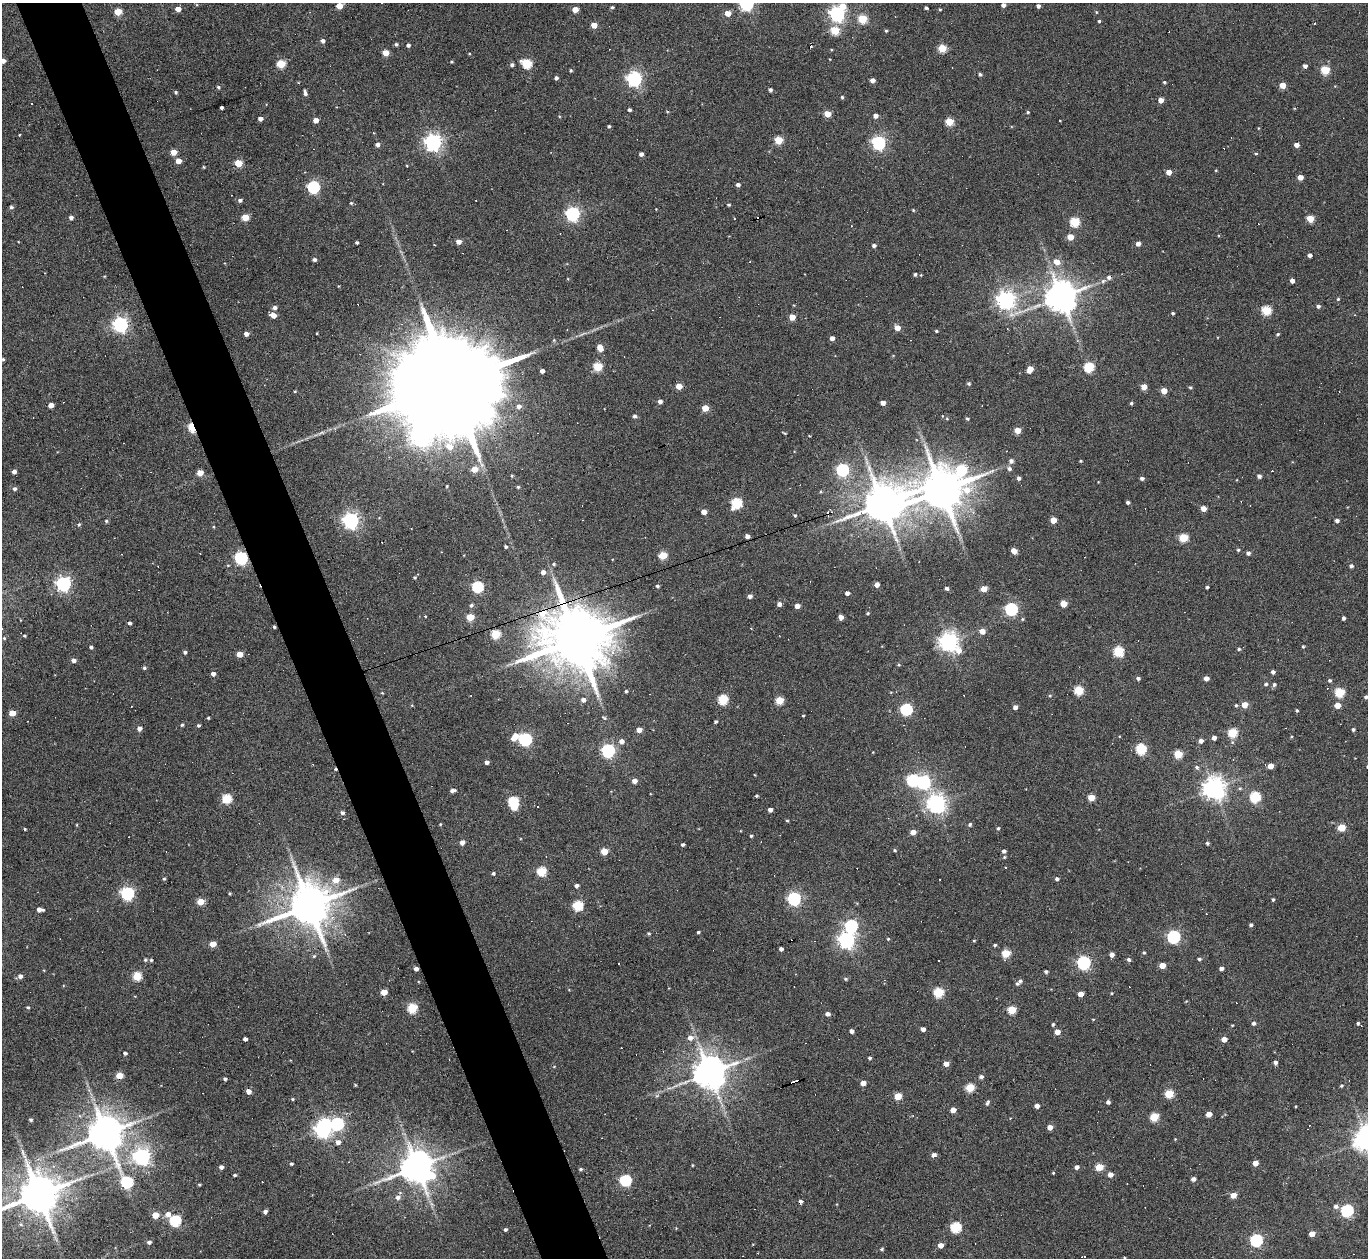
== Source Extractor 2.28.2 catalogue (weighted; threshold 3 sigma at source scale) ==
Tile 11 of 4 x 4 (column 3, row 3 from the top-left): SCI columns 2731-4096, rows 1404-2659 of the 5461 x 5447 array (HDU 1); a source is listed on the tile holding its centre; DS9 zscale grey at full resolution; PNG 1370 x 1260 px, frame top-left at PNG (2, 3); no overlay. Shown black and unused: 5% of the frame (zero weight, under 3 of 6 exposures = <1% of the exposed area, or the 3 px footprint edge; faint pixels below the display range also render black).
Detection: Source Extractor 2.28.2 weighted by HDU 2 'WHT'; one run over the whole footprint, this tile lists its part. Background 0.165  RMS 0.0096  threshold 0.0391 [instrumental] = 3 sigma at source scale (4.09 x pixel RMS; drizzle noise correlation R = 1.36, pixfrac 0.8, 0.05/0.05 arcsec/px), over >= 5 px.
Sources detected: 457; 2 inside a brighter object's white glare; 40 cosmic-ray / hot-pixel residue — not listed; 1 inside a brighter listed object's ellipse — not listed separately; the other 414 listed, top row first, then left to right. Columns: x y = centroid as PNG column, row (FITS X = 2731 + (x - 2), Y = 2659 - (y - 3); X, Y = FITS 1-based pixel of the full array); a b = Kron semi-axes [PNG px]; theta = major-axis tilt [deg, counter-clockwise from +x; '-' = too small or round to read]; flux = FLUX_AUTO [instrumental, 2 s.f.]
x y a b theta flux
746 4 6 5 - 200
1003 5 4 4 - 3.1
339 6 5 4 - 14
843 6 8 6 -51 9.9
1038 6 4 4 - 2.7
612 7 4 4 - 1.3
926 8 4 3 - 1.8
178 9 4 4 - 7
940 9 4 3 - 0.95
575 10 4 4 - 11
118 12 5 5 - 20
1096 12 4 4 - 0.93
728 13 4 4 - 11
837 14 6 6 - 270
862 19 5 5 - 40
1099 21 3 3 - 1.2
594 25 4 4 - 11
835 31 5 5 - 34
886 31 4 3 - 1.1
323 41 5 4 - 2.7
396 44 4 4 - 1.6
408 45 4 4 - 2.4
942 48 5 4 - 33
386 53 5 4 - 14
3 61 4 4 - 4.4
451 62 4 3 - 0.95
527 63 6 5 - 54
281 64 5 5 - 33
512 65 4 4 - 2.2
1305 66 4 4 - 3
571 70 4 4 - 1.1
1325 70 5 5 - 39
980 74 4 4 - 1.6
556 78 4 3 - 2.3
634 79 6 6 - 250
872 80 4 4 - 4.5
1164 82 4 3 - 1.1
1283 85 4 4 - 12
218 87 5 4 - 1.5
770 90 4 4 - 2.2
176 92 4 4 - 1.4
305 92 7 4 -78 2.8
842 97 4 3 - 1.2
1161 100 4 4 - 7
221 108 3 3 - 1.9
629 110 4 3 - 1.7
667 111 5 3 - 0.76
1028 112 4 3 - 1.2
827 114 5 4 - 18
875 116 4 4 - 3.9
260 119 4 4 - 4.1
316 120 4 4 - 7.1
949 122 5 4 - 31
609 126 4 3 - 1.2
19 135 4 2 - 0.56
779 140 5 4 - 30
433 142 6 6 - 390
878 143 6 6 - 180
377 144 5 4 - 3.3
1296 145 4 4 - 5.6
173 152 5 4 - 12
1256 153 4 3 - 0.93
641 154 4 4 - 3.6
178 161 4 4 - 9.1
238 163 5 4 - 24
203 167 4 3 - 0.82
1216 170 4 3 - 0.72
1169 172 4 4 - 7.6
1300 177 4 4 - 7.9
738 185 4 4 - 2.6
313 187 6 6 - 110
240 200 5 4 - 2.3
351 203 4 4 - 1.1
729 205 4 3 - 1.2
11 207 5 4 - 1.7
913 210 4 4 - 0.9
572 214 6 6 - 210
71 217 4 4 - 3
245 217 5 5 - 15
734 219 3 2 - 0.65
1310 219 5 4 - 19
1074 222 5 5 - 53
1070 237 4 4 - 14
459 242 4 4 - 6.4
357 243 3 3 - 1.3
1138 244 4 4 - 4.8
874 245 4 3 - 2.6
1310 255 4 4 - 3.2
314 260 4 3 - 2.2
1056 262 5 5 - 11
915 274 5 4 - 1.6
1109 277 6 5 - 2.6
1103 281 7 5 45 2
1292 281 4 4 - 4.6
1061 296 9 8 - 1800
1338 299 4 4 - 1
1005 300 7 7 - 370
1318 306 4 4 - 2.3
274 307 5 5 - 2.9
1266 310 5 5 - 48
1173 313 3 3 - 1.3
273 315 5 4 - 7.8
1069 316 23 9 -74 13
792 317 5 5 - 10
120 324 6 6 - 270
897 328 4 4 - 9.4
936 331 4 3 - 1.1
246 334 4 4 - 4.7
1278 334 4 3 - 1.1
832 338 4 4 - 4.4
600 347 6 4 -66 11
3 359 3 3 - 0.98
598 367 5 5 - 42
1089 367 5 5 - 59
1030 369 6 4 61 12
542 371 4 4 - 3.7
968 383 5 4 - 1.4
448 385 54 20 18 43000
679 386 4 4 - 12
1144 387 4 4 - 11
1190 387 4 4 - 1.3
295 391 5 3 - 0.77
1164 391 4 4 - 12
660 401 4 4 - 3.6
883 403 4 4 - 6.3
1131 403 4 3 - 1.5
51 405 4 4 - 7.1
519 406 6 5 - 3.6
705 408 4 4 - 17
635 416 4 4 - 2.3
947 418 5 4 - 0.9
967 419 4 3 - 1.3
192 427 6 3 -69 48
1017 430 4 4 - 13
784 433 4 2 - 0.95
809 436 3 2 - 0.69
1011 461 5 5 - 2.9
1081 461 3 3 - 0.93
474 469 5 5 - 14
961 469 21 10 -33 64
1009 469 6 5 - 2.5
842 470 6 5 - 120
14 472 4 4 - 3.1
200 473 5 4 - 11
1259 476 4 4 - 2.9
1019 478 4 4 - 2.8
1142 478 4 3 - 2.5
447 486 3 2 - 0.91
518 487 4 4 - 1.2
14 489 5 5 - 2.3
942 490 12 11 - 4000
1128 502 4 3 - 1.9
736 503 6 5 - 71
882 504 13 11 16 2900
1203 509 4 4 - 9
704 512 4 4 - 8.4
795 515 4 4 - 1.2
1053 520 4 4 - 12
106 521 4 4 - 1.4
351 521 6 6 - 310
1337 521 4 4 - 2.6
79 524 5 4 - 1.5
747 536 4 4 - 4.2
1183 538 5 5 - 39
506 547 3 3 - 1.6
1238 550 4 4 - 1.2
1014 551 4 4 - 12
1248 553 4 4 - 2.5
663 555 5 4 - 30
241 558 6 5 - 150
554 564 5 4 - 1.2
1351 566 4 4 - 2.1
543 572 4 4 - 4.7
415 578 4 4 - 1.1
63 584 6 6 - 240
877 585 4 4 - 5.5
657 586 4 4 - 1.7
478 587 5 5 - 85
1207 587 3 3 - 1.5
946 588 5 4 - 1.9
984 589 5 4 - 12
847 593 4 4 - 3.4
750 596 4 4 - 3.2
779 604 4 4 - 4.1
1063 604 5 5 - 17
471 605 5 4 - 1.8
797 606 4 4 - 7.4
1011 609 6 5 - 130
867 613 3 3 - 1.1
425 616 4 2 - 0.61
470 617 5 5 - 23
841 617 4 4 - 6.5
1343 618 4 3 - 2.3
129 623 4 3 - 2.4
2 629 4 2 - 0.53
982 631 5 4 - 7.7
496 634 5 5 - 38
24 636 3 3 - 1
4 638 5 4 - 1.2
577 639 20 15 10 9200
948 642 6 6 - 510
1303 646 4 4 - 1
91 647 4 3 - 2
1239 649 4 4 - 1.3
958 650 10 9 - 9.1
1118 651 5 5 - 57
185 652 4 4 - 2.1
240 654 4 4 - 12
73 660 5 4 - 3.6
899 665 4 3 - 0.89
144 668 4 4 - 1.6
1273 672 4 4 - 2.3
213 674 4 4 - 3.7
1138 678 4 4 - 2.2
1206 678 4 4 - 4.8
1330 680 4 4 - 1.7
1266 684 5 4 - 1.6
1274 684 5 5 - 2
1079 690 5 5 - 45
626 691 4 3 - 1.2
1339 692 5 5 - 51
382 693 4 3 - 0.7
1366 697 4 4 - 1.9
583 700 5 5 - 3.9
723 700 5 5 - 56
779 700 5 5 - 31
1236 705 4 4 - 1.1
1244 705 4 4 - 13
1337 705 4 4 - 10
1015 707 4 4 - 3.9
906 709 6 5 - 100
1297 710 4 3 - 1.2
12 713 5 4 - 12
803 716 3 3 - 0.82
208 718 3 2 - 0.94
604 718 6 4 -42 1.2
716 721 3 3 - 1.4
182 725 4 4 - 1.2
198 725 4 3 - 1.6
139 728 4 4 - 4.8
1353 729 4 4 - 1.6
639 730 4 4 - 6.4
1233 733 5 5 - 43
515 737 9 5 51 12
1214 738 4 4 - 4
525 739 6 5 - 160
621 741 5 5 - 5
1201 741 5 4 - 3.8
1141 749 5 5 - 70
608 751 6 6 - 170
1178 754 5 5 - 32
487 762 4 4 - 3
1270 766 5 4 - 9.1
1197 767 6 4 27 1.8
912 780 6 6 - 96
634 781 5 4 - 4.9
923 782 6 6 - 160
1214 788 7 7 - 720
1240 788 5 4 - 1.2
452 790 6 3 7 3.3
757 796 3 3 - 1.2
1255 797 5 5 - 71
1091 798 5 4 - 18
227 799 5 5 - 54
513 801 5 5 - 66
936 803 7 7 - 470
514 807 5 4 - 16
770 810 4 4 - 4
342 813 5 4 - 2.6
787 821 4 3 - 0.87
440 824 4 3 - 0.71
970 824 5 4 - 1.8
1341 827 5 5 - 22
998 828 4 4 - 1.2
25 829 3 3 - 0.96
913 832 5 4 - 6.4
751 836 4 3 - 1.4
462 842 4 4 - 5
1207 843 4 3 - 1.5
683 845 4 3 - 1.6
895 850 4 3 - 1.1
604 851 5 4 - 19
1004 851 4 4 - 2.3
1004 857 4 4 - 0.99
1005 867 3 2 - 0.65
542 871 5 5 - 45
493 873 4 3 - 1.5
164 879 4 4 - 1.1
1057 879 4 4 - 2
336 880 6 6 - 11
576 886 4 4 - 2.6
127 893 6 6 - 160
230 894 4 3 - 0.99
794 899 6 6 - 160
1273 900 3 3 - 1.3
200 902 5 4 - 19
309 905 13 11 26 3800
578 906 5 5 - 58
40 909 6 4 -6 4.9
1251 925 4 3 - 1.7
851 926 6 6 - 120
698 932 3 3 - 1.4
649 934 4 4 - 1.2
1173 937 6 6 - 140
888 939 4 4 - 0.8
846 940 6 6 - 330
974 941 4 3 - 0.82
213 944 4 4 - 12
995 945 4 3 - 1.3
781 949 4 4 - 3
1144 952 4 3 - 1.1
1006 953 5 5 - 34
1112 955 4 4 - 4.4
314 956 5 5 - 1.2
1199 959 4 4 - 1.6
145 960 5 4 - 1.2
151 960 4 4 - 1.3
938 960 2 2 - 0.92
1129 960 5 5 - 1.7
1084 963 6 6 - 160
1162 965 4 4 - 10
1221 968 4 3 - 3.2
416 969 4 4 - 3.7
1046 972 3 3 - 1.8
20 976 5 5 - 3.6
137 976 5 5 - 37
845 979 6 4 -1 1.2
1020 981 6 5 - 1.8
384 992 5 4 - 13
939 992 5 5 - 53
1112 993 4 4 - 0.76
1081 994 4 4 - 8.2
28 1007 4 3 - 1.1
412 1008 5 5 - 49
1012 1010 5 5 - 30
828 1014 5 4 - 3.5
1254 1023 4 4 - 2.2
1358 1023 4 3 - 1.4
1053 1024 4 3 - 1.3
1232 1025 3 3 - 0.77
923 1029 4 4 - 4.1
852 1031 4 4 - 3.3
1057 1032 4 4 - 8
690 1038 7 6 - 5.3
245 1039 4 4 - 3.5
1224 1039 4 4 - 7.3
125 1053 4 3 - 1.8
870 1058 4 4 - 1.7
1275 1062 4 4 - 2.5
946 1064 4 4 - 7.3
710 1073 9 9 - 2000
119 1076 5 4 - 16
981 1077 4 4 - 2.5
225 1079 4 3 - 1.7
796 1081 6 2 12 4.5
863 1083 4 4 - 6.4
355 1085 4 3 - 0.84
1341 1086 5 4 - 1.2
970 1088 5 5 - 34
248 1092 5 4 - 5.8
1169 1094 5 5 - 34
657 1096 6 4 2 1.4
898 1096 5 4 - 19
293 1099 4 4 - 1
1108 1102 4 4 - 2.5
987 1103 8 4 64 1.8
1037 1106 4 4 - 4.7
953 1110 4 4 - 7.6
1209 1114 4 4 - 9.5
1154 1117 5 5 - 35
30 1119 4 3 - 1.5
337 1124 7 6 - 140
1050 1127 4 4 - 6.4
323 1129 6 6 - 300
105 1133 10 10 - 2600
1175 1139 3 3 - 0.63
1367 1139 8 8 - 1100
338 1142 5 5 - 4
23 1152 10 4 -79 2.7
934 1155 5 4 - 3.6
142 1156 6 6 - 320
1255 1163 4 4 - 8.6
291 1164 4 4 - 1.2
692 1165 4 2 - 0.7
221 1167 4 4 - 3.1
417 1167 10 9 - 2000
1077 1167 4 4 - 3.1
1099 1167 5 4 - 23
581 1169 5 4 - 1.4
1053 1173 3 3 - 0.75
1110 1174 5 4 - 5.3
235 1175 3 3 - 1.3
1193 1179 4 4 - 3.8
625 1180 6 5 - 94
127 1182 6 5 - 98
199 1185 4 3 - 0.99
38 1194 11 9 22 3300
1233 1195 5 4 - 9
398 1197 6 6 - 3.4
1336 1206 6 5 - 2.9
1347 1211 6 5 - 120
265 1212 4 3 - 2.6
168 1214 6 5 - 5.4
155 1215 5 4 - 14
48 1220 35 8 -70 17
175 1221 6 5 - 82
956 1227 5 5 - 65
505 1229 4 4 - 1.6
1312 1234 5 4 - 7.6
1256 1240 6 5 - 120
149 1242 5 4 - 2.5
940 1245 4 4 - 7.1
882 1249 4 4 - 1.1
1085 1257 3 3 - 4.3
Overlapping masked pixels (flux is a lower limit): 7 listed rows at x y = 448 385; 192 427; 241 558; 577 639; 416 969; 796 1081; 155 1215
Isophote crosses this tile's border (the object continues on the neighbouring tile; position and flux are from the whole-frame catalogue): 5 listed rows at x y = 746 4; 3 61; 2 629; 1367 1139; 38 1194